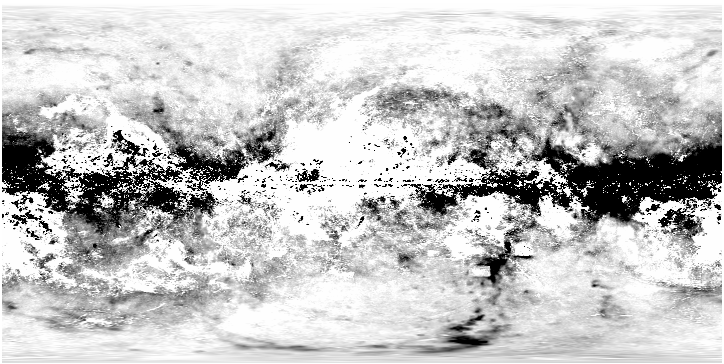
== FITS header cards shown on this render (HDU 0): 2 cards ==
NAXIS1  =                  720
NAXIS2  =                  360

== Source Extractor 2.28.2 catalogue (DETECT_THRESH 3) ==
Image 720 x 360 px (HDU 0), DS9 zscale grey, 1 PNG px = 1 image px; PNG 724 x 364 px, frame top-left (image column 1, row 360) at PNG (2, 3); no overlay
Background -0.00345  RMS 0.0031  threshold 0.00934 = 3 sigma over >= 5 px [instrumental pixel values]
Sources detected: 4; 2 with non-positive FLUX_AUTO (blend fragments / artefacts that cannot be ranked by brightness) are not listed; the other 2 listed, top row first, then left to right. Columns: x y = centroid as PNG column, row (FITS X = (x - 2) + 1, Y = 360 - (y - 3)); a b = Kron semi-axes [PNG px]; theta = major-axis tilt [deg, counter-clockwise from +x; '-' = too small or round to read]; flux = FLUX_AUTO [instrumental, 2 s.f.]
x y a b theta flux
570 143 8 4 2 0.62
592 152 10 8 58 1.5
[2 non-positive-flux detections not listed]